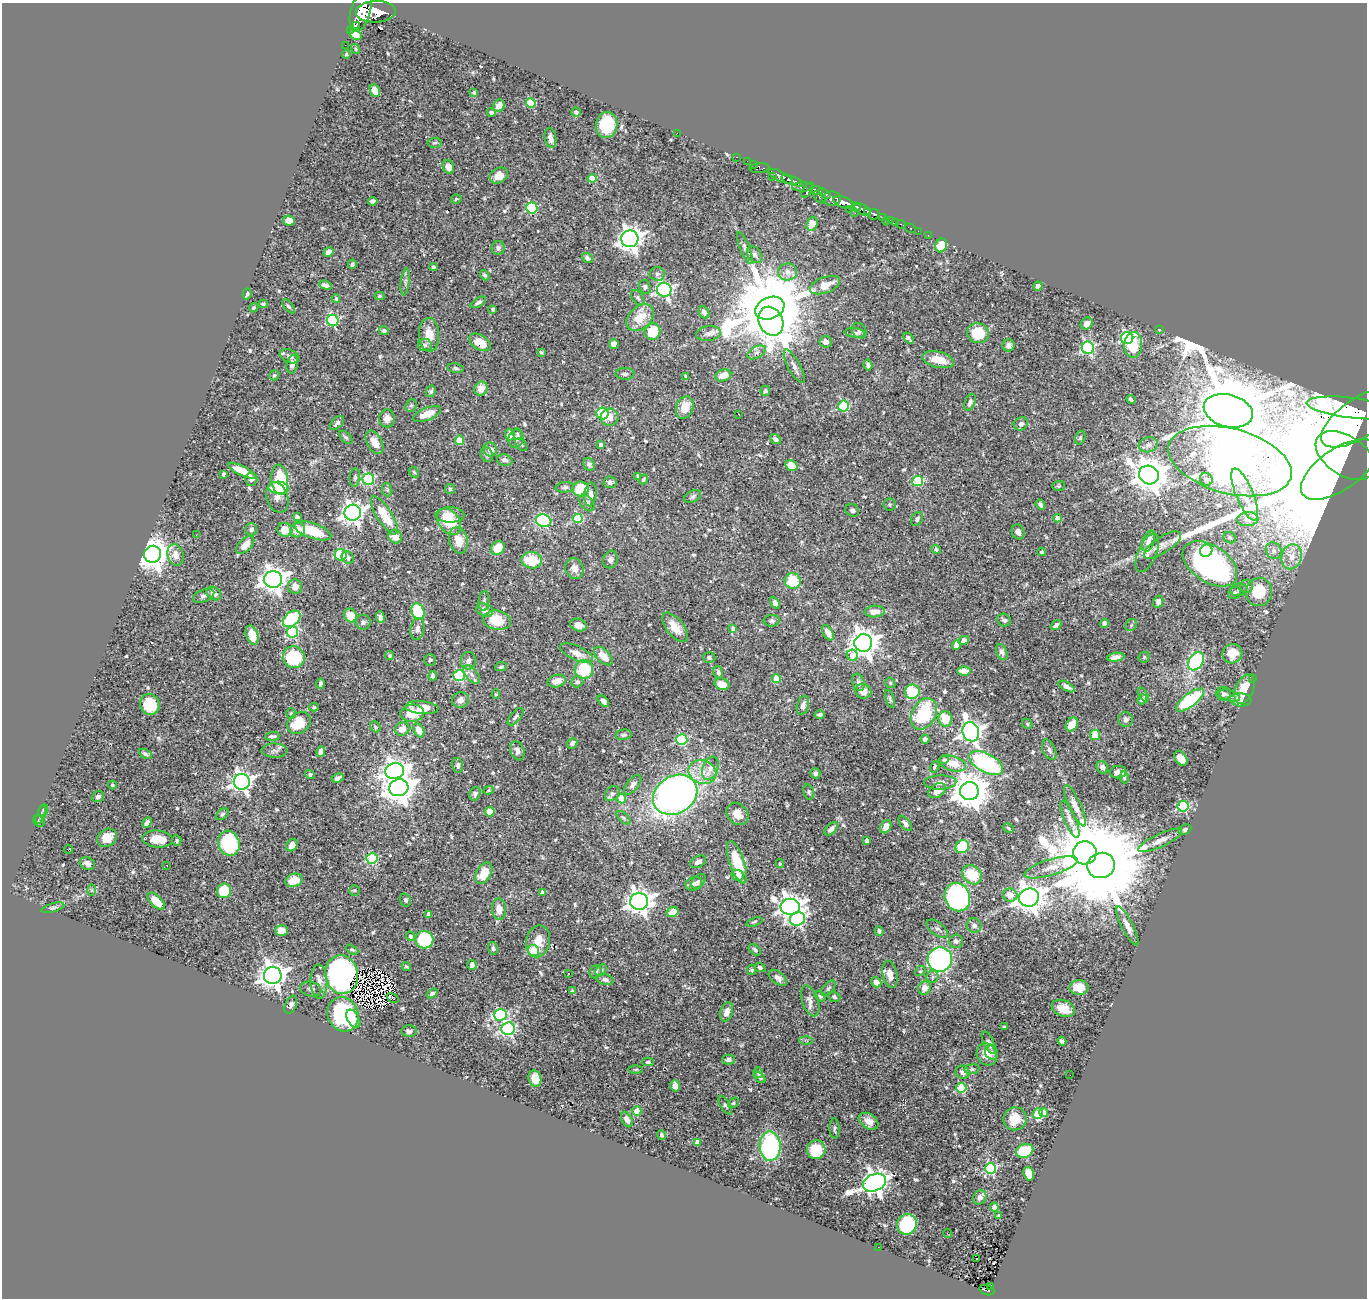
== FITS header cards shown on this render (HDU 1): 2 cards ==
NAXIS1  =                 1365
NAXIS2  =                 1296

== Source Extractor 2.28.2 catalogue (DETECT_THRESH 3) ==
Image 1365 x 1296 px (HDU 1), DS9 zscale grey, 1 PNG px = 1 image px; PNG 1369 x 1300 px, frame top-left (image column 1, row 1296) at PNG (2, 3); each listed source drawn as its Kron ellipse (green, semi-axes under 4 px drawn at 4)
Background 0.493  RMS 0.014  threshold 0.0433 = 3 sigma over >= 5 px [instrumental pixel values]
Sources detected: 644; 4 with non-positive FLUX_AUTO (blend fragments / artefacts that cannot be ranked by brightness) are neither listed nor drawn; of the other 640, the 500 brightest by FLUX_AUTO listed and drawn (140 fainter detections omitted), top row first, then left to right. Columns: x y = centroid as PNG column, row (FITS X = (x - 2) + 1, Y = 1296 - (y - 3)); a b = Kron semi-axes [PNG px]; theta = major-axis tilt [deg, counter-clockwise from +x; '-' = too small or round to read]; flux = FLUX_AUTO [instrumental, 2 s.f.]
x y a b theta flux
361 11 21 10 75 3100
375 12 20 10 3 3400
356 25 2 2 - 7500
350 30 2 2 - 7.9
356 35 6 5 - 12
345 45 2 2 - 5.4
356 49 5 4 - 1.4
346 54 4 4 - 1.4
375 90 6 5 - 9
474 93 4 4 - 2.1
531 103 5 5 - 46
499 106 6 5 - 6.7
491 112 4 4 - 2.6
576 112 5 4 - 2.1
607 125 13 10 80 44
677 133 2 2 - 53
550 138 10 5 -81 5.7
435 143 7 5 3 1.9
736 157 3 2 - 17
747 161 2 2 - 6.2
753 164 2 2 - 7.6
448 167 7 5 -66 8.2
759 168 10 5 5 68
499 176 10 7 32 11
781 176 13 5 -27 890
772 177 3 2 - 16
592 178 4 4 - 22
793 181 12 4 -20 840
803 187 11 4 0 230
808 190 9 3 54 300
816 190 6 4 -7 410
825 194 6 3 -31 190
820 197 8 4 -46 100
832 198 9 7 -1 640
456 199 5 4 - 1.4
373 201 5 4 - 3.1
844 203 11 5 -20 1500
856 207 5 4 - 380
532 208 5 5 - 98
850 210 4 2 - 87
863 210 9 5 -32 560
867 211 3 3 - 180
855 213 2 2 - 12
874 214 6 5 - 180
883 218 4 3 - 75
289 220 6 5 - 8.9
891 220 3 3 - 33
886 221 4 2 - 6.9
895 222 3 2 - 12
812 224 7 5 70 12
901 224 5 3 - 18
910 228 6 3 -31 13
918 231 2 2 - 3.2
928 235 2 2 - 6.3
630 239 8 8 - 780
941 245 7 5 68 19
498 248 7 6 - 3.1
745 248 17 5 -68 3.8
328 252 5 4 - 4
755 255 9 6 -52 3.3
587 258 6 4 -38 3.6
352 264 5 4 - 1.9
433 267 4 3 - 2.3
788 272 9 8 - 7.3
657 274 7 7 - 2.7
485 275 5 4 - 1.9
405 282 14 3 82 2.3
326 285 6 4 -21 3.6
825 285 16 8 21 13
1038 286 4 4 - 3.8
645 287 7 5 -69 2.5
664 290 7 7 - 270
247 294 6 4 73 2.3
380 296 5 4 - 1.6
638 298 8 5 -55 2.5
336 299 4 3 - 1.4
478 302 8 4 31 2.3
263 304 4 3 - 2.1
288 306 9 4 -51 1.9
254 308 5 4 - 1.6
770 308 15 10 22 16000
493 309 4 3 - 1.9
704 312 6 5 - 3.9
640 317 16 11 42 22
333 321 6 5 - 130
771 321 15 12 -64 980
1087 324 6 5 - 5
1160 329 3 2 - 6.8
384 331 5 4 - 2.7
859 331 8 6 -51 2.2
653 332 8 7 - 34
708 333 12 7 7 5.4
855 333 10 5 -7 2.9
978 333 11 10 - 37
429 335 17 10 -88 15
908 338 6 3 -47 2.3
1127 338 6 6 - 130
480 342 12 7 -32 17
826 342 6 6 - 3.4
614 344 5 5 - 5
425 345 7 6 - 2.7
1009 345 6 6 - 3.8
1133 345 13 9 88 27
1088 348 6 6 - 150
541 352 4 3 - 1.4
756 352 10 6 29 3.8
289 356 10 6 -21 5
938 360 16 8 -14 19
292 364 9 5 77 5.1
868 365 5 4 - 3.4
794 366 19 6 -61 5.7
456 368 8 4 -9 2.3
625 374 9 6 -1 3.4
274 375 5 5 - 1.3
723 375 8 6 17 8.8
686 376 4 3 - 2
481 389 7 6 - 8.8
431 391 6 5 - 2.1
765 391 5 5 - 2.2
1131 399 5 3 - 1.9
970 402 9 5 68 3.4
411 405 7 5 67 1.8
844 406 5 5 - 85
685 408 11 8 69 15
1352 408 46 10 -7 500
1228 411 25 16 -15 19000
602 413 6 6 - 70
427 414 15 6 23 14
738 414 3 2 - 2
609 417 9 8 - 9
387 418 9 8 - 5.7
1360 418 45 19 33 1500
337 423 8 5 45 3.1
1021 424 7 6 - 3.3
517 434 6 5 - 1.6
510 435 5 5 - 11
346 437 8 5 -44 2
1080 438 7 5 74 1.7
516 439 9 7 79 4.3
775 439 6 4 -36 3.6
459 440 4 4 - 29
374 442 13 7 -60 10
521 445 7 5 -49 1.9
601 445 3 3 - 2.7
1148 445 10 7 15 4
490 449 7 6 - 6.5
487 455 7 6 - 2.9
1345 455 33 19 -33 4200
505 460 8 5 -12 3.9
1230 461 63 32 -15 6500
589 464 7 5 -62 3.1
791 465 6 5 - 16
1339 469 44 20 34 3800
242 471 15 5 -26 20
414 472 6 4 -45 1.4
223 474 4 3 - 1.5
1149 475 10 9 - 1800
638 476 4 3 - 2.2
355 477 9 5 84 2.4
251 479 6 6 - 2.7
368 479 6 5 - 120
1206 479 7 6 - 4.4
280 480 15 8 -85 53
643 480 5 4 - 1.6
918 481 5 5 - 58
610 482 6 5 - 3.3
1059 486 6 5 - 1.7
565 487 9 5 7 2.4
279 488 10 6 -3 26
450 489 5 5 - 1.7
580 489 8 7 - 30
387 490 7 5 -70 1.6
590 494 12 6 84 5.6
1245 494 28 8 -68 15
277 497 16 10 -71 6.7
693 497 9 5 26 2.6
587 503 9 6 -52 5.1
889 505 6 6 - 2
1040 505 5 3 - 2.5
852 510 7 6 - 3
353 513 8 8 - 670
384 515 22 7 -58 27
450 515 14 7 0 8.8
297 517 4 3 - 3.2
578 518 5 4 - 47
1058 518 4 4 - 8.2
917 519 7 5 62 2.6
1248 519 10 7 5 8.9
544 521 7 6 - 95
449 522 15 10 -54 32
251 529 6 6 - 3.2
285 530 7 6 - 14
298 530 8 7 - 12
312 531 19 7 -19 35
1018 532 8 6 -67 3.9
196 535 3 2 - 1.7
395 537 7 6 - 9.9
1230 538 6 5 - 2.3
459 540 13 9 -76 13
1149 541 11 6 72 6.1
245 545 11 6 43 13
1162 545 21 8 33 8
498 548 7 6 - 19
936 550 5 4 - 2.5
1206 551 6 6 - 31
1274 551 8 7 - 4.5
1042 552 4 3 - 1.9
1147 553 21 9 67 7.8
152 554 8 8 - 1700
176 555 11 8 -73 8.3
341 555 6 5 - 62
1292 557 13 10 76 11
348 558 7 5 -52 3.7
610 559 9 7 68 3.8
532 560 10 8 -6 34
1210 564 30 18 -34 260
574 568 11 9 -68 7.8
273 579 9 8 - 930
793 581 8 8 - 34
1246 586 7 6 - 2.6
295 587 7 7 - 7.4
1239 590 8 6 10 2.5
1259 592 14 13 - 35
214 593 8 6 -40 5.1
1235 593 6 6 - 2.5
204 596 11 6 21 3.4
484 601 10 5 86 2.6
1158 602 6 5 - 3.8
775 603 6 4 -58 4.2
485 610 9 6 -23 7.8
875 611 10 6 4 8.8
418 612 8 6 -68 44
350 615 7 6 - 16
380 617 6 4 -86 3.6
292 619 10 6 40 86
497 620 14 9 -9 27
1004 620 7 6 - 2.8
772 621 8 6 3 2.5
363 622 7 7 - 2.9
1104 623 4 4 - 2.1
578 625 8 6 -19 7.8
1056 625 6 4 37 2.9
1131 625 6 5 - 1.5
675 627 17 8 -50 15
733 628 3 3 - 1.8
417 629 11 7 81 4.6
293 632 5 5 - 88
828 633 8 5 -58 7.7
252 635 10 6 -73 18
964 640 5 4 - 5.7
863 643 9 9 - 1300
956 645 5 4 - 6.6
1002 652 8 5 -67 4.1
577 653 18 7 -25 10
1232 654 10 9 - 15
852 655 6 5 - 11
390 656 4 4 - 1.9
603 656 11 6 -46 14
294 657 11 10 - 66
709 657 6 5 - 2.5
1116 657 9 4 8 6.1
1144 657 6 5 - 1.4
430 660 6 6 - 1.7
468 661 9 7 84 4.3
1196 661 10 6 56 110
501 667 6 4 12 1.7
584 669 9 9 - 44
964 671 6 4 -3 15
718 672 6 5 - 2.2
472 674 11 6 -49 4
459 675 6 5 - 100
433 676 5 3 - 2.8
776 678 5 4 - 20
1252 678 2 2 - 62
557 681 9 6 13 9.1
577 682 6 5 - 2.8
858 682 9 6 -73 2.9
890 683 5 4 - 1.3
320 684 5 3 - 2.6
722 684 7 5 -22 12
1067 687 9 4 -29 4.6
1244 689 15 8 67 21
863 691 8 7 - 7.6
912 692 7 7 - 38
496 694 5 4 - 1.3
1224 694 7 6 - 3.6
1143 695 8 4 -55 1.7
1229 696 11 5 -17 3.4
890 699 9 4 -70 1.7
1142 699 5 4 - 2.8
460 700 8 7 - 5.5
1190 700 16 6 37 83
1240 700 11 6 -5 7
603 701 7 4 -44 4.1
150 704 10 9 - 33
803 706 10 6 74 4.7
314 707 5 4 - 1.4
422 708 17 6 -5 14
291 713 5 4 - 1.5
412 713 12 8 6 22
820 714 5 3 - 2.5
924 714 16 12 62 59
516 717 11 5 49 2.4
945 719 8 6 -72 19
1126 719 7 7 - 3.3
299 723 13 10 36 29
1027 724 5 4 - 1.4
1072 724 7 5 55 15
375 727 6 5 - 1.5
402 729 7 6 - 9.5
419 730 7 5 -62 10
971 732 10 8 -70 660
624 735 8 5 8 2.3
1095 735 5 4 - 21
272 736 8 4 6 2.2
925 739 4 4 - 3.5
682 740 5 5 - 100
572 743 5 4 - 4.4
274 750 13 7 -1 3.7
1049 750 11 6 -65 3.8
321 751 5 4 - 5.9
517 751 10 6 -69 5
145 754 7 4 -30 2.2
1181 758 8 5 -54 11
944 760 5 4 - 1.8
953 763 14 7 -17 18
986 763 18 9 -29 120
458 765 7 5 -79 2.6
935 767 6 4 60 1.8
1102 767 6 5 - 3.7
710 768 12 8 69 6.7
395 771 9 7 15 700
702 772 14 11 -22 15
1118 772 8 6 6 4.7
815 773 5 5 - 2.6
310 774 5 4 - 2.7
1124 777 6 4 -81 1.4
338 778 6 4 28 3.8
242 782 8 8 - 550
940 782 16 7 2 6.4
112 785 4 4 - 1.4
633 785 12 6 50 4.6
399 788 9 8 - 1400
489 790 5 4 - 1.4
937 791 9 6 33 8.8
969 791 9 9 - 2300
809 792 8 5 -73 2
475 794 7 5 66 2.8
612 794 8 6 50 3.4
675 795 23 18 32 570
98 797 6 5 - 2.9
621 799 4 4 - 25
1075 806 22 6 -65 8
1183 806 5 5 - 110
43 810 6 4 63 1.4
490 812 5 4 - 13
222 814 7 5 42 1.8
737 814 12 10 -47 9.1
41 815 9 3 68 2.3
623 818 8 4 -43 2.1
1070 819 20 6 -67 5.9
39 821 6 5 - 1.5
147 823 5 4 - 4.8
905 824 9 5 -50 3.5
886 827 7 5 62 9.2
1008 828 6 4 -29 1.4
831 829 8 5 45 4.2
1185 830 7 5 26 1.9
107 838 10 8 36 15
158 839 15 8 -5 17
1160 840 24 6 25 9.8
177 841 5 4 - 2
867 841 4 3 - 2.3
229 843 13 10 -71 70
292 845 6 5 - 7.2
962 847 7 6 - 43
68 849 5 3 - 8.2
1085 853 11 11 - 4100
372 858 5 5 - 78
698 862 9 5 28 3.8
737 862 22 7 -71 34
87 863 8 6 -24 4.3
780 863 4 3 - 1.7
167 865 3 2 - 1.5
1101 865 14 12 14 25000
1051 867 27 8 16 13
484 873 11 7 61 21
738 875 6 5 - 6.8
972 875 10 8 -41 30
294 880 9 6 18 9.5
698 881 8 5 48 2.8
694 884 8 6 16 3.1
91 890 6 4 -90 1.3
354 890 5 5 - 1.5
224 891 7 7 - 34
543 893 4 4 - 6.6
1010 895 7 6 - 8.4
957 897 14 12 -69 240
1029 898 10 9 - 1200
405 900 6 5 - 2.6
156 901 10 5 -43 17
639 901 9 8 - 880
790 907 9 8 - 880
53 908 12 4 16 2.1
499 909 11 7 -86 11
672 912 6 5 - 12
429 914 4 4 - 5.6
797 919 8 7 - 180
754 922 8 4 18 1.7
974 925 7 7 - 3.9
1127 926 21 5 -63 7.9
937 929 12 6 -37 3.8
281 930 6 5 - 8.7
879 931 5 4 - 2.5
410 936 5 4 - 2.5
424 940 9 9 - 59
538 941 16 11 78 14
956 941 7 7 - 4
493 948 6 4 -76 2.3
352 950 7 4 -28 1.6
534 950 6 5 - 47
755 950 7 4 -41 2.2
940 959 12 12 - 170
472 965 5 4 - 3.2
406 966 5 4 - 1.6
760 967 5 4 - 2.1
601 970 6 5 - 2
752 970 5 4 - 1.8
920 971 5 4 - 1.5
596 972 7 5 54 2.2
569 973 3 3 - 14
890 974 14 7 -78 9.1
273 975 9 8 - 1100
342 975 19 16 -82 330
933 977 6 6 - 2.3
778 978 10 6 -38 5.2
605 980 8 5 -12 3.1
319 981 17 8 -88 7.9
876 982 5 4 - 6.6
1079 987 9 7 -2 13
828 988 9 5 52 2.3
924 988 7 6 - 6.8
311 989 11 7 -13 3.9
573 991 4 4 - 3.1
432 993 6 4 36 2.9
820 996 6 4 -37 1.9
834 997 6 5 - 2
393 998 6 3 -32 4.9
810 1001 16 8 -71 5.7
291 1005 9 5 66 3.2
1063 1008 12 8 -22 13
727 1012 10 6 73 5.7
343 1014 17 15 -66 82
500 1015 6 6 - 120
353 1019 10 6 -61 9
1004 1027 3 3 - 1.4
508 1029 7 6 - 190
409 1031 7 6 - 3.2
806 1041 7 4 -2 1.6
1062 1041 4 4 - 2.8
989 1043 12 5 -64 4
991 1053 7 6 - 4.5
987 1054 11 9 -60 12
729 1059 6 5 - 2.5
648 1062 6 3 0 1.9
972 1069 7 5 8 1.9
636 1070 7 3 1 1.3
962 1072 7 6 - 5.6
758 1073 5 4 - 1.7
1070 1075 2 2 - 2
760 1077 7 4 -42 2.5
535 1078 8 6 -74 15
675 1086 6 4 -73 7.4
961 1088 5 5 - 66
733 1103 6 4 35 1.5
725 1105 10 5 -59 2.3
637 1111 4 4 - 20
1044 1113 5 4 - 6.9
1038 1114 5 5 - 55
1015 1119 12 11 - 16
627 1120 8 5 -62 4.5
869 1121 11 7 -35 7.5
835 1128 10 5 -88 2.4
661 1135 5 4 - 2.1
697 1142 4 4 - 7.3
770 1146 15 10 -88 120
816 1150 9 9 - 30
1025 1151 9 6 22 46
991 1168 5 5 - 100
1029 1174 7 5 -72 22
875 1183 12 8 23 880
980 1197 7 6 - 4.4
994 1207 4 4 - 4.1
999 1215 4 3 - 2
907 1224 10 9 - 77
948 1233 4 3 - 4.4
878 1247 2 2 - 5.5
977 1258 3 3 - 18
991 1286 3 2 - 14
987 1290 7 4 -20 110
At the frame edge (FLAGS 8, measured only in part): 2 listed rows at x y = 361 11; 1360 418
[140 fainter detections neither listed nor drawn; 4 non-positive-flux detections neither listed nor drawn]